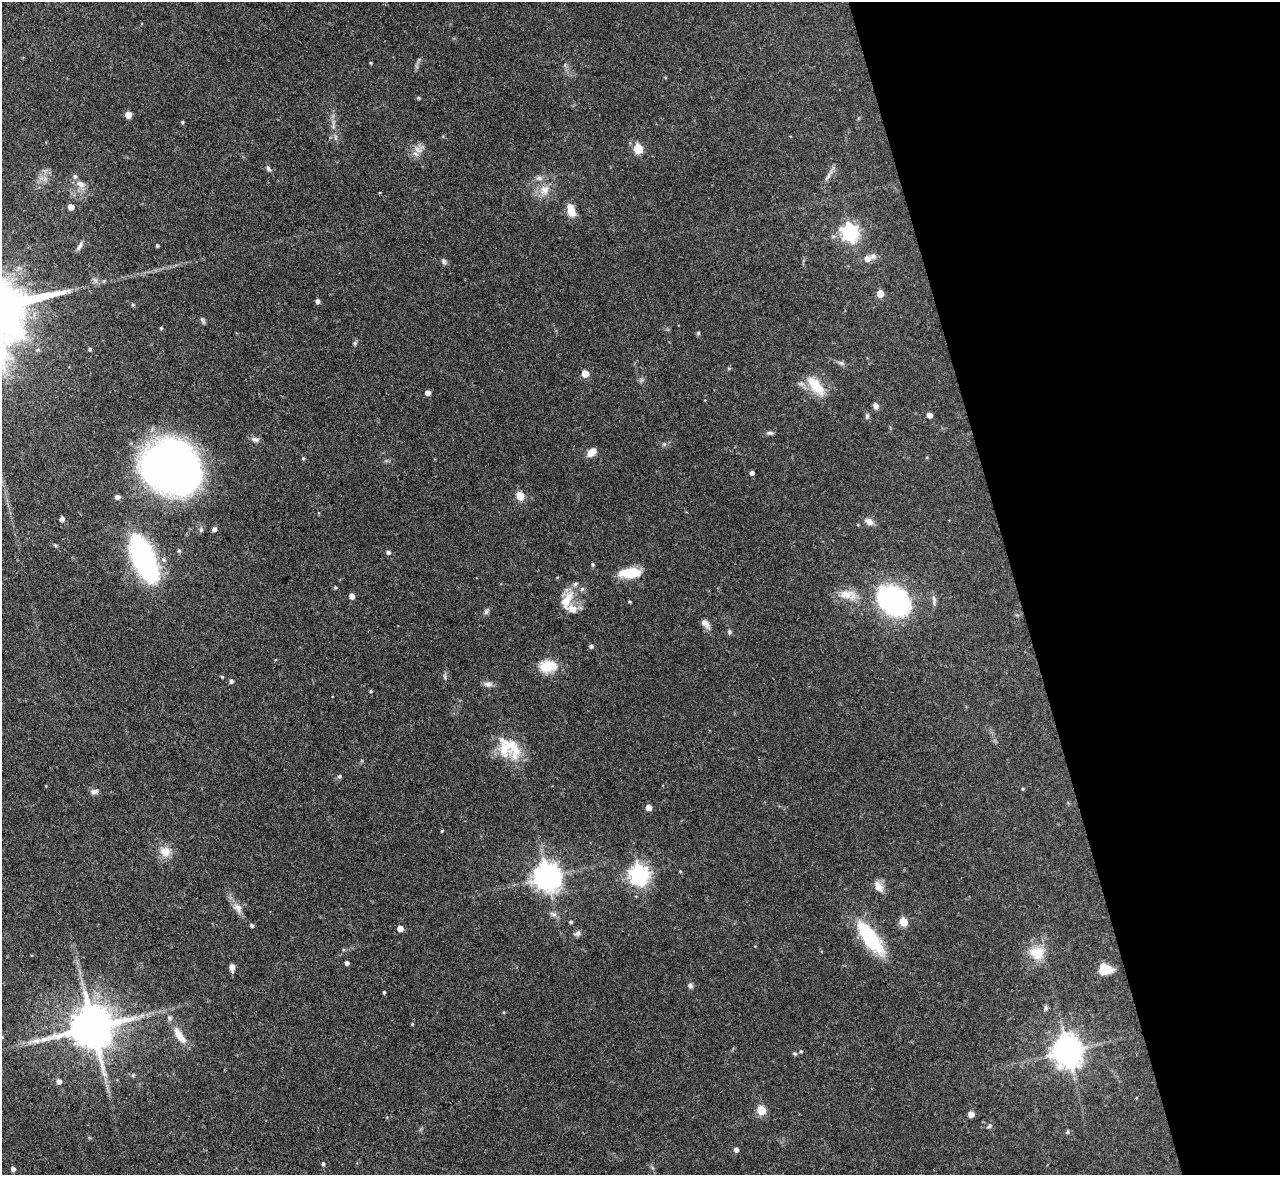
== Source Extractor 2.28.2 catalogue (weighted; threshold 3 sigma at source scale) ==
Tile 12 of 4 x 4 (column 4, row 3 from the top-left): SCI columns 3835-5112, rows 1314-2486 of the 5112 x 5093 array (HDU 1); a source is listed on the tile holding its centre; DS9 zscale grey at full resolution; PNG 1282 x 1177 px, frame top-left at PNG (2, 2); no overlay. Shown black and unused: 21% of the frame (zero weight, under 3 of 4 exposures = <1% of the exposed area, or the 3 px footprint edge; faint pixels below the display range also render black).
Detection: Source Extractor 2.28.2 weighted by HDU 2 'WHT'; one run over the whole footprint, this tile lists its part. Background 0.0965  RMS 0.0042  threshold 0.019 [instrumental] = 3 sigma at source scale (4.5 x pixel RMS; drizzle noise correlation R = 1.50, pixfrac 1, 0.05/0.05 arcsec/px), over >= 5 px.
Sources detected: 113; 1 inside a brighter object's white glare — not listed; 6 inside a brighter listed object's ellipse — not listed separately; the other 106 listed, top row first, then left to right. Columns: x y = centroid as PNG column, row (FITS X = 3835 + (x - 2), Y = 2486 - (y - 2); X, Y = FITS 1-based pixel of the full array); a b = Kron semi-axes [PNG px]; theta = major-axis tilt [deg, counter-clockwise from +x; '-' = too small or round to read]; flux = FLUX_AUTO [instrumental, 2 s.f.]
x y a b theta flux
370 63 4 3 - 0.41
419 98 5 4 - 0.68
128 115 5 5 - 5.4
182 122 4 4 - 0.59
638 149 6 5 - 17
418 150 13 7 -35 2.8
268 169 8 5 -47 0.93
828 176 13 5 59 1.7
80 184 12 8 -28 3
544 190 14 12 75 5.1
71 207 5 4 - 3.6
571 210 15 8 -75 5.5
850 232 7 6 - 150
157 245 3 3 - 0.77
80 246 13 5 63 1.5
868 258 14 7 19 3.7
444 261 8 6 -63 1.1
880 293 5 5 - 6.9
317 301 5 4 - 1.5
133 305 6 3 -19 0.46
10 306 10 3 13 680
202 320 9 5 -67 0.83
161 328 4 4 - 0.49
698 333 5 5 - 0.56
355 343 6 5 - 0.75
90 349 4 4 - 0.73
841 363 7 6 - 0.97
585 374 5 5 - 7.6
816 386 30 13 -51 10
427 393 5 4 - 2.2
876 406 7 6 - 1.5
929 415 4 4 - 2.9
867 416 8 5 75 0.86
770 433 9 5 5 1
255 439 11 6 -9 1.7
592 452 10 7 43 3.9
303 458 5 3 - 0.41
171 468 46 42 -18 260
752 473 4 4 - 1.3
520 496 9 8 - 4.3
117 497 5 4 - 1.9
62 519 4 4 - 1.9
869 521 11 8 -37 2.3
214 529 4 4 - 1.6
201 530 7 5 -76 0.95
388 552 5 5 - 0.95
144 558 37 18 -66 96
630 573 26 11 4 9.7
335 587 4 3 - 0.53
848 595 27 12 -10 6.9
352 596 5 4 - 2.9
566 600 24 11 59 8.5
934 600 15 5 -88 1.5
893 601 21 16 -38 110
629 602 3 3 - 0.5
486 611 8 5 64 1
705 624 16 7 -50 2.4
729 632 6 5 - 0.82
591 646 5 5 - 0.81
548 666 20 13 6 10
222 677 4 4 - 0.46
445 677 6 4 -72 0.68
231 681 5 4 - 1.2
488 684 12 7 -7 1.9
371 691 4 4 - 0.49
507 746 29 26 51 14
339 776 6 5 - 0.76
94 791 10 6 8 1.6
649 807 5 5 - 3.3
442 831 4 2 - 0.33
165 851 15 13 -21 5
680 871 4 4 - 0.36
639 875 7 7 - 220
547 877 9 8 - 530
878 887 14 10 -54 3.6
238 908 16 9 -50 3.2
571 922 4 4 - 0.66
903 922 5 5 - 13
252 925 4 4 - 0.82
400 928 5 4 - 3.9
577 933 8 7 - 1.3
870 938 45 16 -53 27
1037 953 22 19 -15 9.8
347 963 4 4 - 1.4
232 967 9 6 89 2.1
1105 969 14 12 -5 7.2
690 986 8 6 -68 1.1
384 992 3 3 - 0.6
1046 1008 7 5 -76 0.92
412 1024 4 4 - 0.36
93 1027 13 12 - 1900
180 1036 24 9 -55 6.4
2 1037 4 4 - 0.37
36 1041 16 7 10 3.4
801 1051 4 3 - 0.47
1067 1051 10 9 - 680
795 1053 7 4 -9 0.62
133 1075 6 3 72 0.46
59 1081 6 5 - 1.9
761 1110 5 5 - 16
971 1114 4 4 - 3.7
989 1126 8 5 41 0.87
1067 1132 6 4 89 0.54
736 1150 5 4 - 1.6
323 1163 5 4 - 0.72
13 1169 4 4 - 1.5
Isophote crosses this tile's border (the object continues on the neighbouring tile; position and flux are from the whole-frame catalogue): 1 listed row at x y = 2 1037